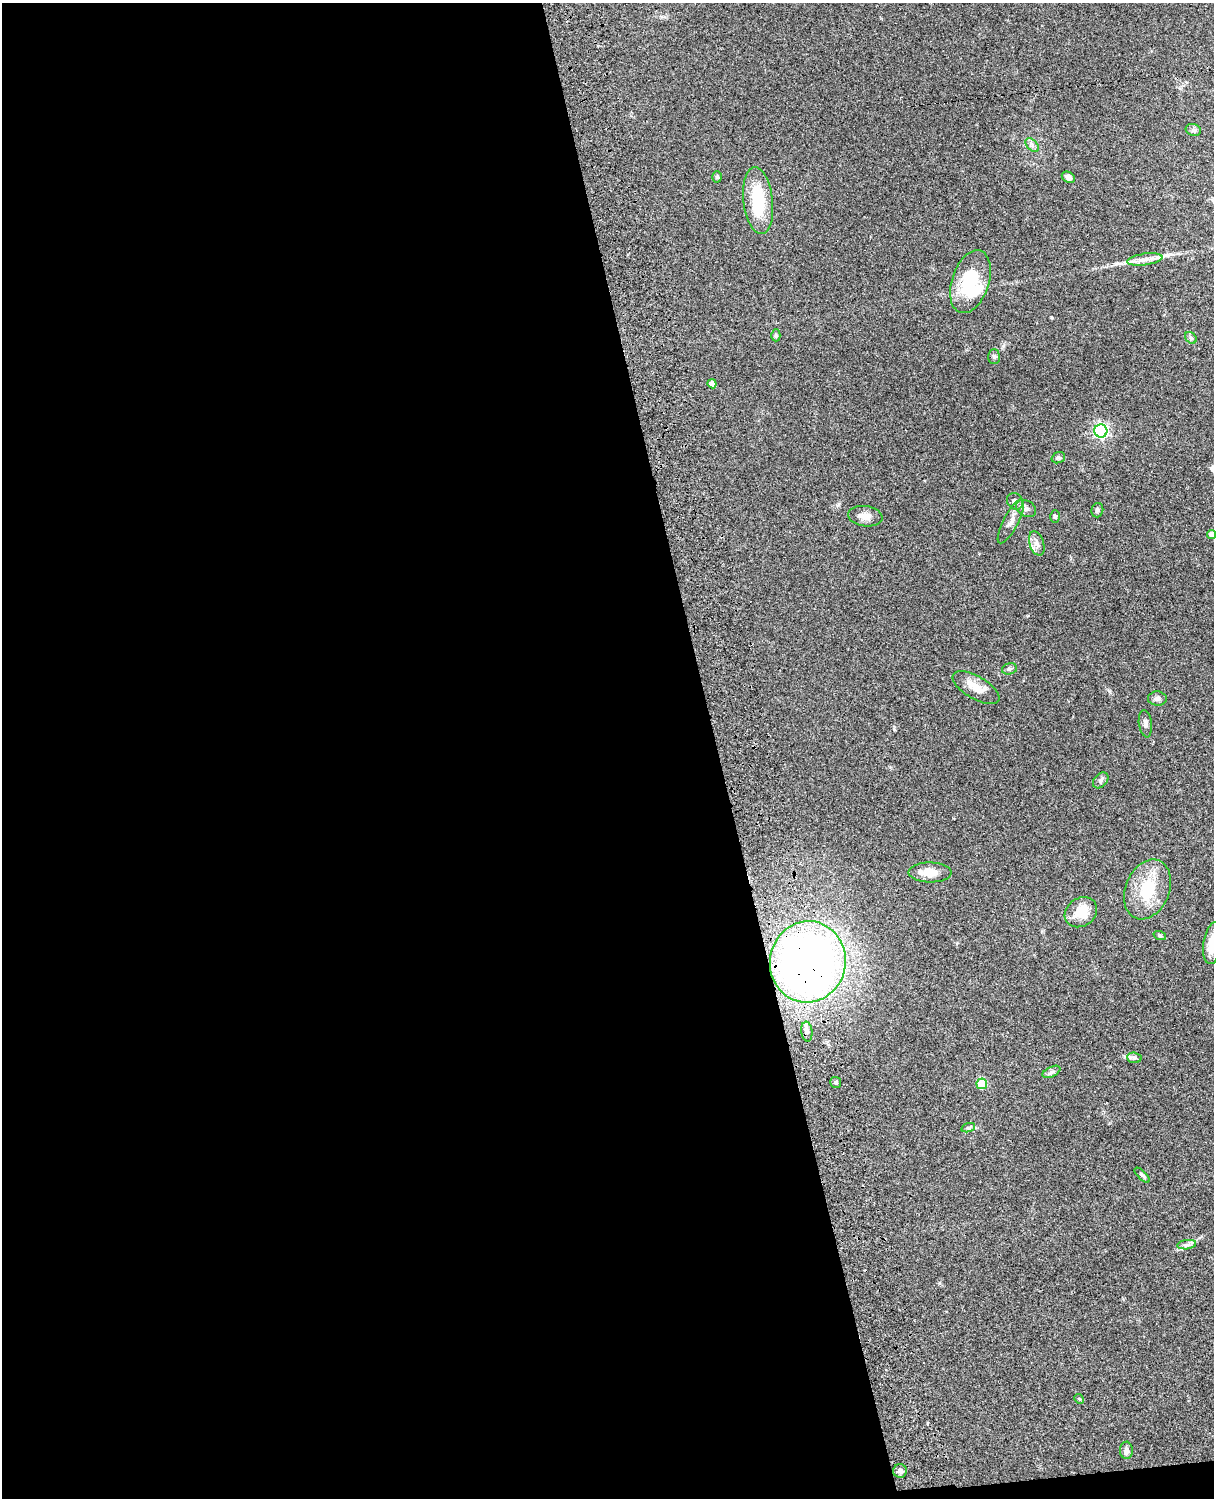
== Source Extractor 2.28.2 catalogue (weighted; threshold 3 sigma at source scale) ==
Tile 9 of 4 x 3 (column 1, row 3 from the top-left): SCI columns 121-1332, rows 277-1772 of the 5087 x 4926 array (HDU 1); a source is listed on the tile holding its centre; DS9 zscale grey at full resolution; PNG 1216 x 1500 px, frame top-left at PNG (2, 3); each listed source drawn as its Kron ellipse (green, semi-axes under 4 px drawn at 4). Shown black and unused: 60% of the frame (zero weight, under 3 of 4 exposures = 6% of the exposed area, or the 3 px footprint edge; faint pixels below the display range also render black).
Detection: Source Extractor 2.28.2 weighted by HDU 2 'WHT'; one run over the whole footprint, this tile lists its part. Background 0.0762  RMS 0.0058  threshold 0.0259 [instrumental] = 3 sigma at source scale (4.5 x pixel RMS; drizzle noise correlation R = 1.50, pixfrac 1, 0.05/0.05 arcsec/px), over >= 5 px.
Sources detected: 47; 2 inside a brighter object's white glare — neither listed nor drawn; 2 inside a brighter listed object's ellipse — not listed separately; the other 43 listed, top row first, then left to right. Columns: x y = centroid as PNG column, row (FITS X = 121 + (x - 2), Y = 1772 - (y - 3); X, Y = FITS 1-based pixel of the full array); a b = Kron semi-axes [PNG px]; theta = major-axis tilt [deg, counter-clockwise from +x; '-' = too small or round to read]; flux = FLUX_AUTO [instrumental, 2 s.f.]
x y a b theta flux
1193 130 8 6 -19 1.4
1032 145 8 5 -46 1.7
717 177 6 5 - 0.95
1068 177 7 5 -31 2.6
758 201 33 14 -83 28
1145 259 18 5 8 4
970 282 32 18 72 28
776 335 6 4 90 0.81
1191 338 6 5 - 1.1
994 357 7 6 - 1.3
712 384 5 4 - 4.4
1101 431 6 6 - 110
1058 458 7 5 20 1
1015 501 9 7 -50 2.6
1026 508 11 7 -30 2.3
1097 510 7 6 - 1.3
865 516 17 10 -8 4.7
1055 517 6 4 -88 0.9
1011 521 25 7 62 4.2
1212 534 4 4 - 2.9
1037 543 12 7 -71 3.1
1009 669 8 5 15 1.2
976 688 26 11 -30 8.1
1157 698 9 7 -3 2.1
1145 724 13 6 -83 2.1
1101 780 9 6 47 1.5
930 872 21 10 -1 6.8
1147 889 31 22 66 24
1081 912 17 14 34 12
1160 936 6 4 -19 0.77
1213 943 21 9 81 13
808 962 41 38 79 390
807 1031 10 5 -84 1.8
1134 1058 7 5 -6 1.3
1051 1072 9 5 27 1.5
836 1082 5 5 - 1
982 1084 5 5 - 20
968 1128 7 4 17 1
1142 1175 10 3 -44 1.2
1187 1245 9 4 8 1.5
1079 1399 5 4 - 0.59
1126 1450 8 6 -88 2.3
900 1471 7 7 - 1.8
Overlapping masked pixels (flux is a lower limit): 1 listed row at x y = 808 962
Isophote crosses this tile's border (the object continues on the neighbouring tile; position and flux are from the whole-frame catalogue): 2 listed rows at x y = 1212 534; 1213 943
Unlisted compact peaks at least as high as the median listed source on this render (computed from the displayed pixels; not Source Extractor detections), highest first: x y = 1003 346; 894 729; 1051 317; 1109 691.